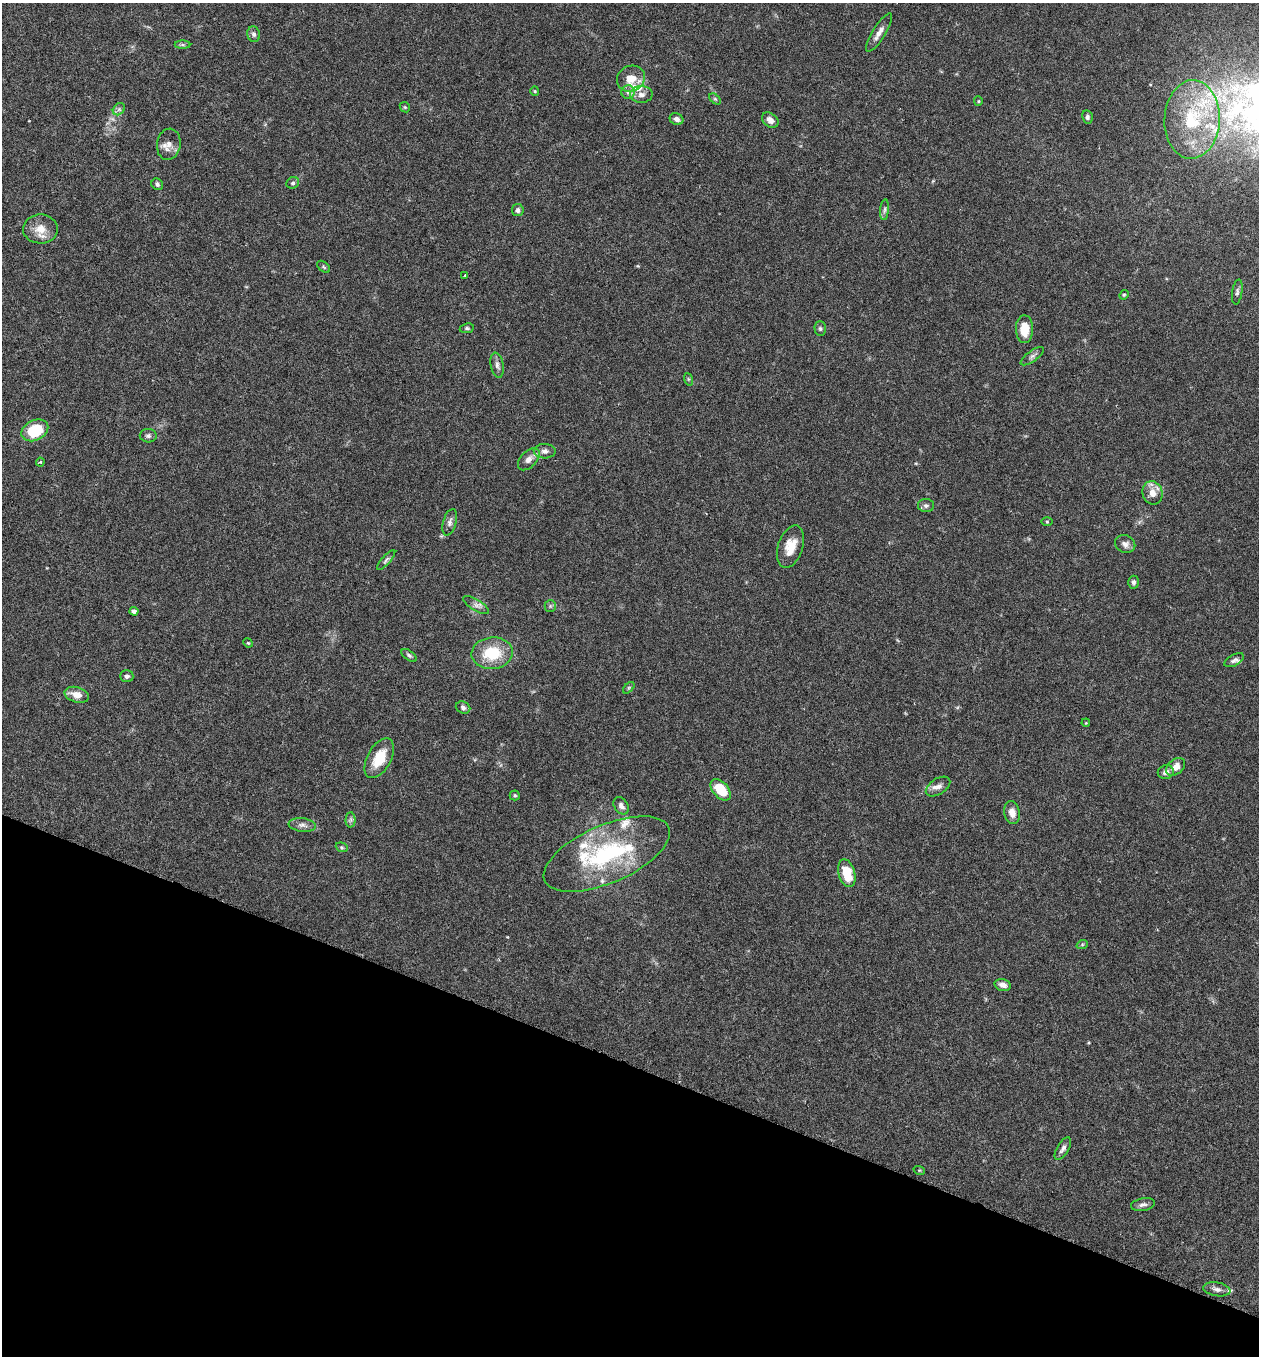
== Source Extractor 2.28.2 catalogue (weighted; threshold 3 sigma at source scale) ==
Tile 15 of 4 x 4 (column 3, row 4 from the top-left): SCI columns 2708-3964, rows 27-1380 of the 5543 x 5465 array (HDU 1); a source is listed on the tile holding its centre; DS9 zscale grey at full resolution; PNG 1261 x 1358 px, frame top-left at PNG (2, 3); each listed source drawn as its Kron ellipse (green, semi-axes under 4 px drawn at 4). Shown black and unused: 21% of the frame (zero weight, under 3 of 6 exposures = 3% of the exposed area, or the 3 px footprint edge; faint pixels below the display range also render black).
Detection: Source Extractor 2.28.2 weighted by HDU 2 'WHT'; one run over the whole footprint, this tile lists its part. Background 0.0173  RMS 0.0019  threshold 0.00795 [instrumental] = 3 sigma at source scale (4.09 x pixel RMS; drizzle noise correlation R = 1.36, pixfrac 0.8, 0.05/0.05 arcsec/px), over >= 5 px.
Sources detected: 83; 8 inside a brighter listed object's ellipse — not listed separately; the other 75 listed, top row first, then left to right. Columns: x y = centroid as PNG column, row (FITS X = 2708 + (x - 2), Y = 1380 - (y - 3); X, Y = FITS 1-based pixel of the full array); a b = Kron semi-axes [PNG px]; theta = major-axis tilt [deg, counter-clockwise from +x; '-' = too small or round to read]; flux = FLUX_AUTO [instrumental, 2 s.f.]
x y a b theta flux
879 33 22 6 58 1.3
254 34 8 6 -74 0.55
182 45 8 4 0 0.32
631 79 14 13 - 2.8
535 91 4 4 - 0.19
628 92 7 6 - 0.58
641 94 11 8 0 0.96
715 99 7 4 -44 0.27
978 101 5 4 - 0.19
405 107 5 4 - 0.23
119 109 7 5 45 0.46
1087 117 7 5 -79 0.39
676 119 7 6 - 0.75
1192 119 39 27 87 14
770 120 9 6 -38 0.94
169 144 16 12 82 1.5
293 183 6 5 - 0.41
157 184 6 5 - 0.39
518 210 6 6 - 0.53
884 210 10 4 85 0.44
40 229 17 14 -1 2.5
324 267 8 4 -38 0.26
465 275 2 2 - 0.14
1237 292 12 5 82 0.47
1124 295 5 4 - 0.2
467 328 7 5 8 0.32
820 328 7 5 -88 0.35
1024 329 14 8 -90 3.3
1032 356 14 5 36 0.62
497 365 13 6 -79 0.68
688 379 6 4 -71 0.24
35 430 14 10 27 6.8
148 436 8 6 -3 0.53
545 451 11 7 -2 0.74
529 459 13 8 46 1.1
40 462 4 4 - 0.22
1152 493 12 10 -75 1.8
926 506 8 6 -1 0.5
450 522 13 6 74 0.74
1047 522 6 4 -1 0.21
1125 544 10 8 -24 0.86
791 547 22 12 72 3.3
386 560 13 4 48 0.44
1134 582 6 5 - 0.41
476 605 14 5 -32 0.78
550 606 6 6 - 0.35
134 611 4 4 - 0.48
248 643 5 4 - 0.19
492 653 21 16 6 6.3
409 655 9 4 -38 0.39
1234 660 10 5 28 0.51
127 676 7 6 - 0.56
629 688 7 4 45 0.26
77 695 12 7 -17 1.9
463 708 7 6 - 0.44
1086 723 4 3 - 0.14
379 758 22 12 61 4.5
1176 767 11 7 40 1.6
1166 772 8 7 - 0.73
938 786 13 8 32 1
721 790 12 7 -49 5.1
515 795 5 5 - 0.26
621 806 9 6 -55 0.75
1012 813 11 7 -78 1.4
351 820 7 5 89 0.39
302 825 13 7 -8 0.86
342 847 6 4 -21 0.26
607 854 67 29 23 20
847 873 14 8 -74 4.5
1082 945 6 3 20 0.22
1003 985 8 5 -15 0.93
1063 1149 12 6 59 0.71
919 1170 6 3 -18 0.17
1143 1205 12 6 10 0.65
1217 1289 13 6 -10 0.84